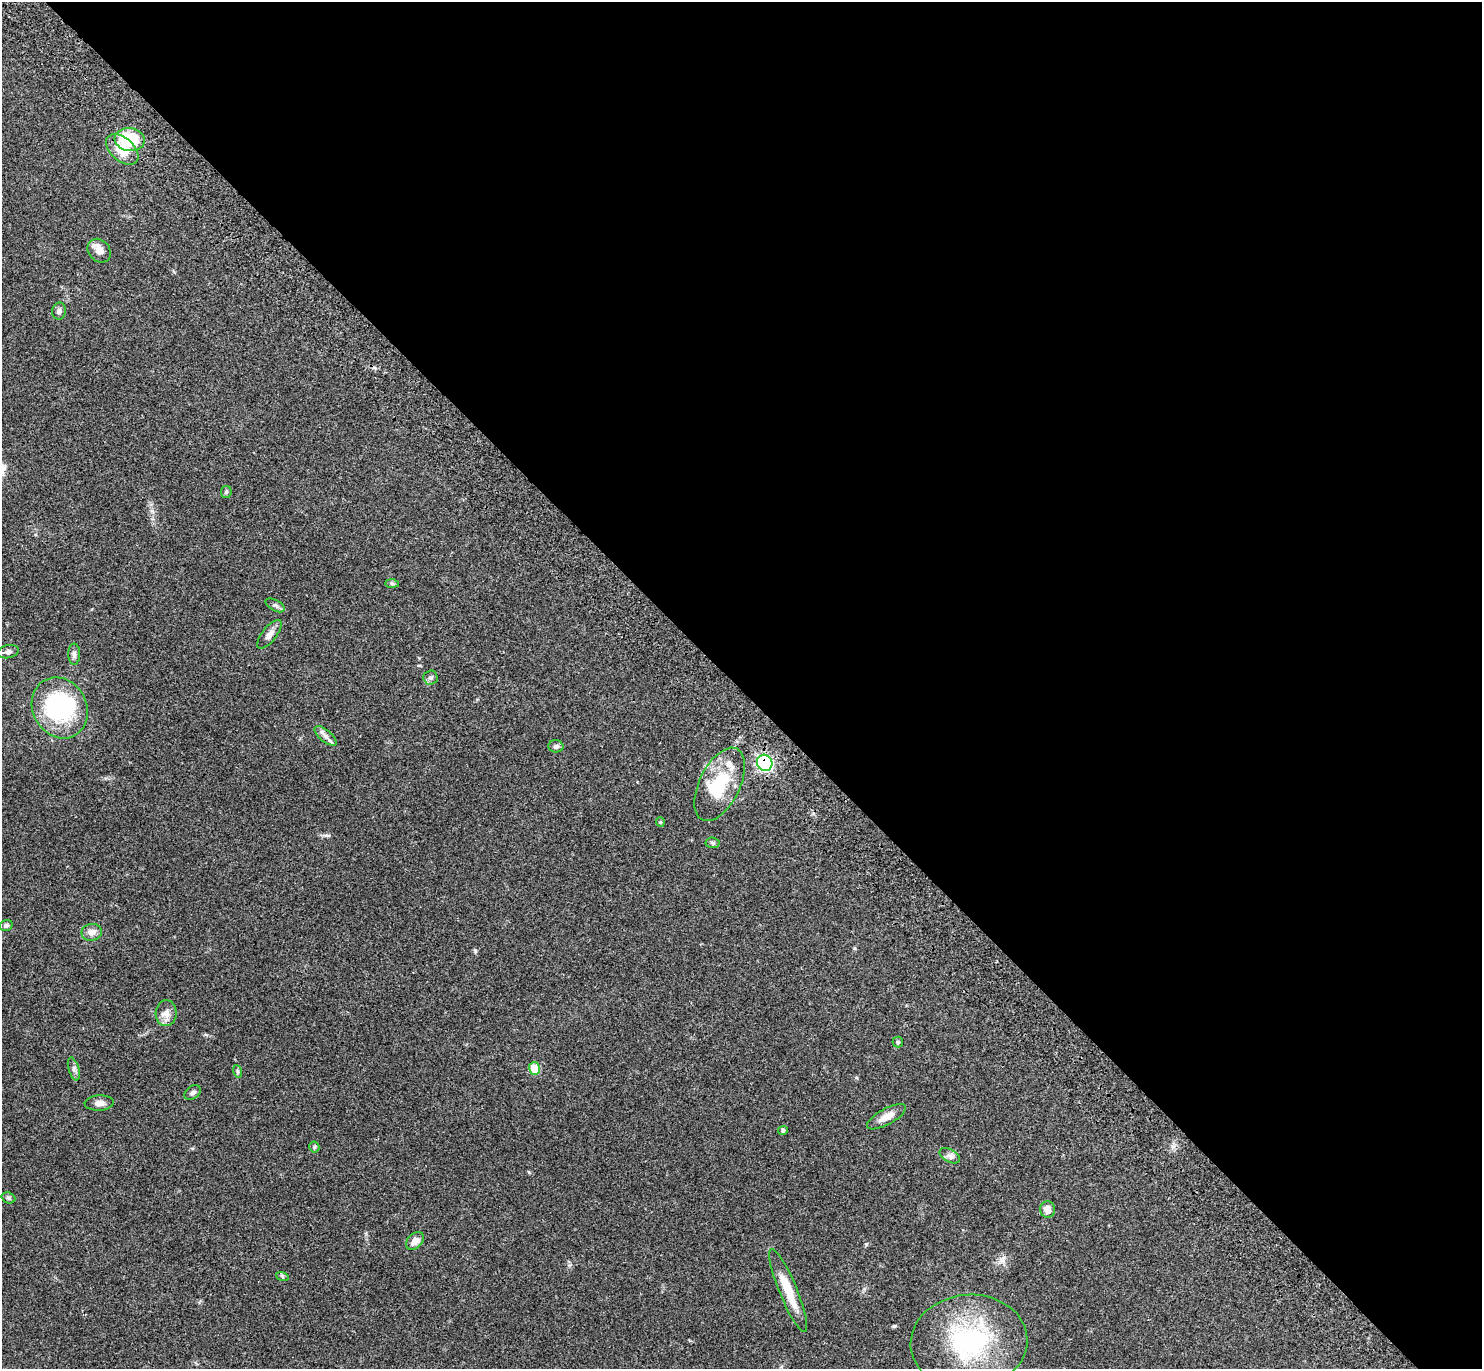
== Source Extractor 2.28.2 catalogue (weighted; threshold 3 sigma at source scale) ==
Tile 8 of 4 x 4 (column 4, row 2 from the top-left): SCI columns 4536-6015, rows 2982-4348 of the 6115 x 6104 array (HDU 1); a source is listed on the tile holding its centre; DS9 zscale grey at full resolution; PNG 1484 x 1371 px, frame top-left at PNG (2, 2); each listed source drawn as its Kron ellipse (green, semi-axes under 4 px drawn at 4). Shown black and unused: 51% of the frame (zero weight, under 3 of 4 exposures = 6% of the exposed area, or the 3 px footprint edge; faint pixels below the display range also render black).
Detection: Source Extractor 2.28.2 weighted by HDU 2 'WHT'; one run over the whole footprint, this tile lists its part. Background 0.051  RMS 0.0054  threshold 0.0242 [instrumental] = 3 sigma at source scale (4.5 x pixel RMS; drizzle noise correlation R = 1.50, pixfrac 1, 0.05/0.05 arcsec/px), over >= 5 px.
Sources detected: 41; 2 inside a brighter object's white glare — neither listed nor drawn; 2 inside a brighter listed object's ellipse — not listed separately; the other 37 listed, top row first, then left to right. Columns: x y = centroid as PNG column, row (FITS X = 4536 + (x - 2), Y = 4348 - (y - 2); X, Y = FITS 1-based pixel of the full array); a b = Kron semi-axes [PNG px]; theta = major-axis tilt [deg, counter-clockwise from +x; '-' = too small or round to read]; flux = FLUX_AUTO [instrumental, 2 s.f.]
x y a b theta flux
130 139 15 11 -8 26
122 149 19 11 -42 13
99 251 13 10 -48 4.4
59 311 8 7 - 1.5
226 492 6 5 - 0.85
392 583 7 4 -2 0.77
275 605 10 5 -29 1.3
269 634 17 7 51 3.2
8 652 10 6 12 1.7
74 654 11 6 -90 1.7
430 678 7 7 - 1.3
60 708 31 27 -61 58
326 736 13 6 -41 2.5
556 746 7 6 - 1.2
765 763 8 7 - 91
720 784 39 20 64 23
660 822 5 4 - 0.54
712 843 7 5 -5 0.95
6 926 7 5 21 1.3
92 932 10 8 9 3.2
166 1013 13 10 89 3.7
898 1042 5 5 - 0.73
534 1068 6 5 - 13
74 1069 12 5 -73 1.6
237 1071 6 4 -71 0.75
193 1093 9 6 33 1.4
99 1103 14 7 4 2.8
886 1117 22 8 28 5.2
783 1131 5 4 - 1.2
314 1147 5 5 - 0.75
950 1156 11 6 -29 1.9
8 1198 7 5 -21 0.93
1047 1209 8 7 - 3.8
415 1241 10 7 45 4.1
282 1276 6 4 -19 0.71
788 1291 45 9 -68 13
969 1342 58 47 5 68
Overlapping masked pixels (flux is a lower limit): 2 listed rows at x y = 122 149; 765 763
Unlisted compact peaks at least as high as the median listed source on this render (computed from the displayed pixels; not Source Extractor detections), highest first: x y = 475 951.